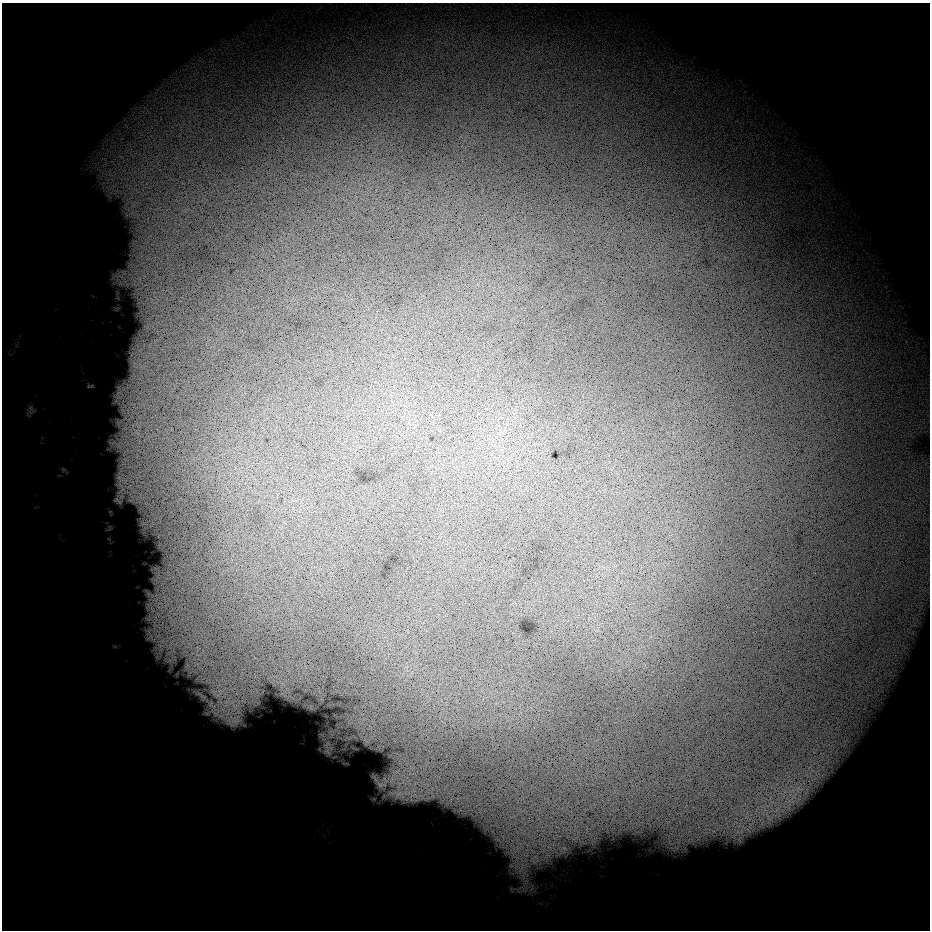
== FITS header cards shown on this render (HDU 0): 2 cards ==
NAXIS1  =                  928 / Length of data axis 1
NAXIS2  =                  928 / Length of data axis 2

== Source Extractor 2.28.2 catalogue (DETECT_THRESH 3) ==
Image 928 x 928 px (HDU 0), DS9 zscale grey, 1 PNG px = 1 image px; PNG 932 x 932 px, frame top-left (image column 1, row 928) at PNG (2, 3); no overlay
Background 9090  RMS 3700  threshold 11000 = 3 sigma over >= 5 px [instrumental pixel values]
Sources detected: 8; all 8 listed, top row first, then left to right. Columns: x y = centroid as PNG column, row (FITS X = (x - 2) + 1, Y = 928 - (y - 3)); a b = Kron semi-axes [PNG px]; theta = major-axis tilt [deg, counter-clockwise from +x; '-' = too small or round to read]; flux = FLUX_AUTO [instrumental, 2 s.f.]
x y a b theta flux
119 477 7 4 19 5.9e+05
224 697 82 47 -63 3.9e+07
367 741 11 3 -35 5.8e+05
327 749 27 10 -85 2.6e+06
381 784 19 12 -10 3.8e+06
398 794 14 7 36 2.1e+06
793 797 22 8 53 4.9e+06
777 810 12 6 54 2.0e+06